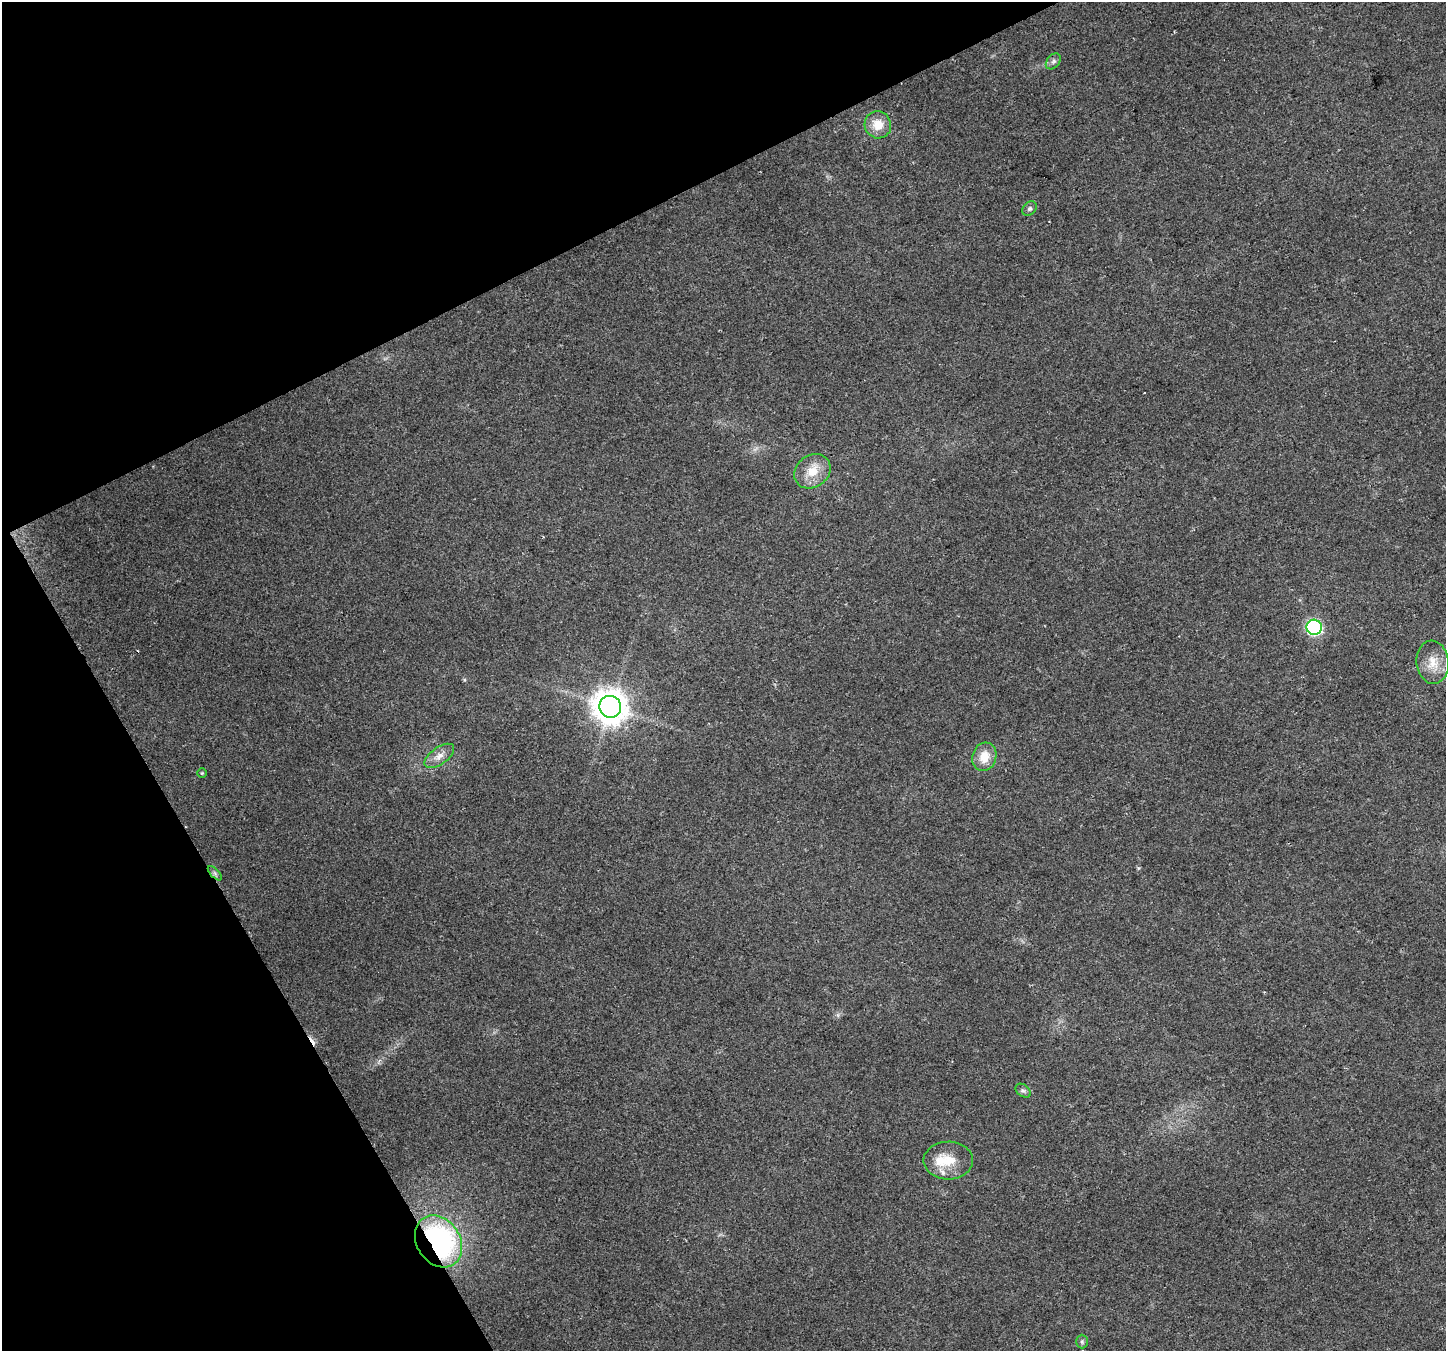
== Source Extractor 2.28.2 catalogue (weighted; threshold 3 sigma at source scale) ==
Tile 5 of 4 x 4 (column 1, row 2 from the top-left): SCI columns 3-1446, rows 2862-4210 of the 5778 x 5662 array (HDU 1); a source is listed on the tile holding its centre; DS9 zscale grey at full resolution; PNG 1448 x 1353 px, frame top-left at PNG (2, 2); each listed source drawn as its Kron ellipse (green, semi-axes under 4 px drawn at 4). Shown black and unused: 25% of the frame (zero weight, under 2 of 3 exposures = <1% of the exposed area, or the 3 px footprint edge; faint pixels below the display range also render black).
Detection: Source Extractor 2.28.2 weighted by HDU 2 'WHT'; one run over the whole footprint, this tile lists its part. Background 0.0769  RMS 0.0073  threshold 0.0329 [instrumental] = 3 sigma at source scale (4.5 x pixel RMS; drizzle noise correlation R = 1.50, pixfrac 1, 0.0396/0.0396 arcsec/px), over >= 5 px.
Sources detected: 18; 2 cosmic-ray / hot-pixel residue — neither listed nor drawn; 1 inside a brighter listed object's ellipse — not listed separately; the other 15 listed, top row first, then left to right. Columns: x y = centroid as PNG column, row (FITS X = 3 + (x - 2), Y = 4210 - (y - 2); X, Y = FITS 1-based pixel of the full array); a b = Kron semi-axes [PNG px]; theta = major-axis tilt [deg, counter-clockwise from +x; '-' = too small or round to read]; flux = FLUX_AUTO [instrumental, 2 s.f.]
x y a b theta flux
1053 61 9 6 50 2.1
878 125 14 13 - 12
1030 209 8 6 44 1.9
812 471 19 16 38 14
1314 627 8 7 - 120
1433 662 21 16 -83 12
610 707 11 10 - 1200
439 756 17 8 36 6.1
984 757 14 12 73 12
202 773 4 4 - 0.8
215 873 9 3 -45 1.5
1023 1091 8 5 -37 2
948 1161 24 19 1 17
438 1241 27 21 -57 140
1082 1342 7 5 -90 1.4
Overlapping masked pixels (flux is a lower limit): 1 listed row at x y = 438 1241